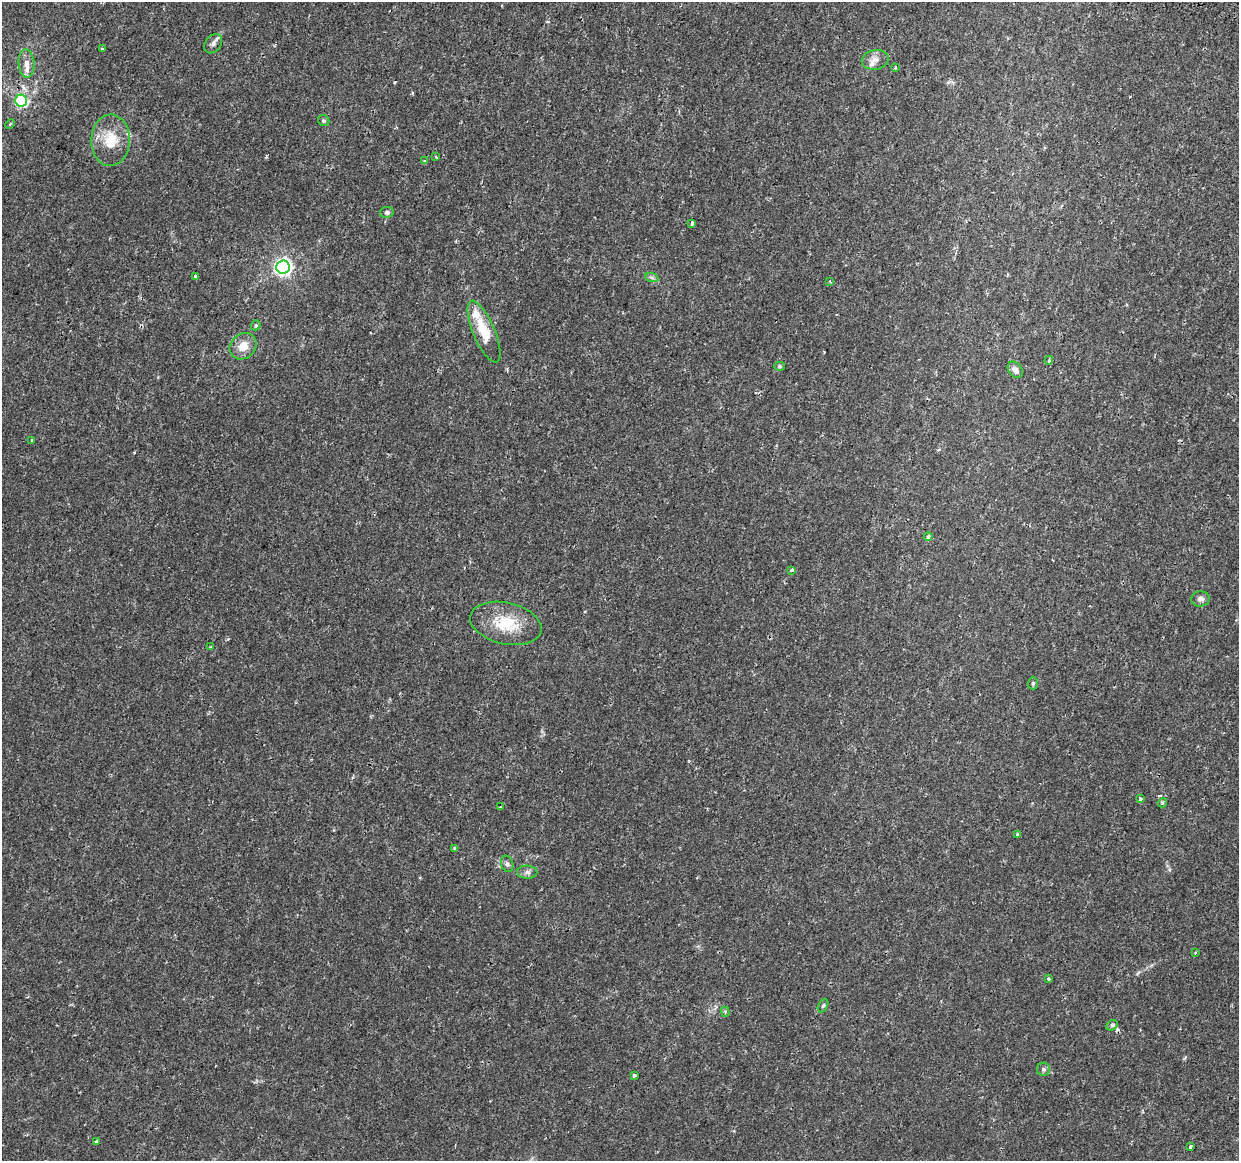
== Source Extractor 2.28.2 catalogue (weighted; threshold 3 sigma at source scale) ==
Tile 10 of 4 x 4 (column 2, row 3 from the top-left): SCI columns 1274-2510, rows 1429-2587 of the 5029 x 5233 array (HDU 1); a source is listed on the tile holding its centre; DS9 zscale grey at full resolution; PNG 1241 x 1163 px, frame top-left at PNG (2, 2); each listed source drawn as its Kron ellipse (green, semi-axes under 4 px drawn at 4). Shown black and unused: <1% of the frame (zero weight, under 2 of 3 exposures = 3% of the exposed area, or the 3 px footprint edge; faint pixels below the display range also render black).
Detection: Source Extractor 2.28.2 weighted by HDU 2 'WHT'; one run over the whole footprint, this tile lists its part. Background 0.00797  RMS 0.0022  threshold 0.00996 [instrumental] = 3 sigma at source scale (4.5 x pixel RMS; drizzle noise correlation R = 1.50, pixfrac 1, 0.0396/0.0396 arcsec/px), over >= 5 px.
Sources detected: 49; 1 cosmic-ray / hot-pixel residue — neither listed nor drawn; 2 inside a brighter listed object's ellipse — not listed separately; the other 46 listed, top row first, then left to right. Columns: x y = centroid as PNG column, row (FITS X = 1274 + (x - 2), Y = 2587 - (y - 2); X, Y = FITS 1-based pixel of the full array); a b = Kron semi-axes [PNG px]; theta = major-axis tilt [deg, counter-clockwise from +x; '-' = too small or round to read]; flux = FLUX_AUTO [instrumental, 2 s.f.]
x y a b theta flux
213 44 10 7 55 0.96
102 48 3 3 - 0.52
875 60 13 9 12 1.8
26 63 14 8 -86 1.6
895 68 3 3 - 0.21
21 101 6 6 - 27
324 121 6 5 - 0.37
10 124 5 3 - 0.22
111 140 26 19 88 6.1
436 157 3 3 - 0.48
425 161 3 3 - 0.5
387 212 7 5 11 0.62
692 223 4 3 - 0.82
283 267 6 6 - 82
196 276 4 3 - 1
652 278 7 4 -19 0.46
830 281 4 3 - 0.24
256 325 5 4 - 0.37
484 332 33 11 -67 6.4
243 346 14 12 41 3.1
1049 360 4 3 - 0.36
779 366 5 4 - 0.33
1015 370 9 6 -53 1.3
32 440 3 3 - 0.33
928 536 4 3 - 0.78
792 570 4 3 - 1.3
1200 599 9 7 6 0.89
506 623 36 20 -13 8.4
211 647 3 3 - 0.31
1033 683 6 5 - 0.37
1141 799 4 3 - 1
1162 803 5 4 - 0.41
500 807 2 2 - 0.15
1017 834 4 4 - 0.4
454 848 4 3 - 0.22
507 864 8 6 -72 0.6
527 872 10 6 -2 0.77
1195 953 3 3 - 0.26
1048 979 3 3 - 0.28
823 1006 7 4 62 0.31
725 1012 5 4 - 0.36
1112 1025 6 5 - 0.49
1043 1069 6 6 - 0.58
634 1075 3 3 - 0.32
96 1142 3 3 - 0.54
1190 1146 3 3 - 0.98
Overlapping masked pixels (flux is a lower limit): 1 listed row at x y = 21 101